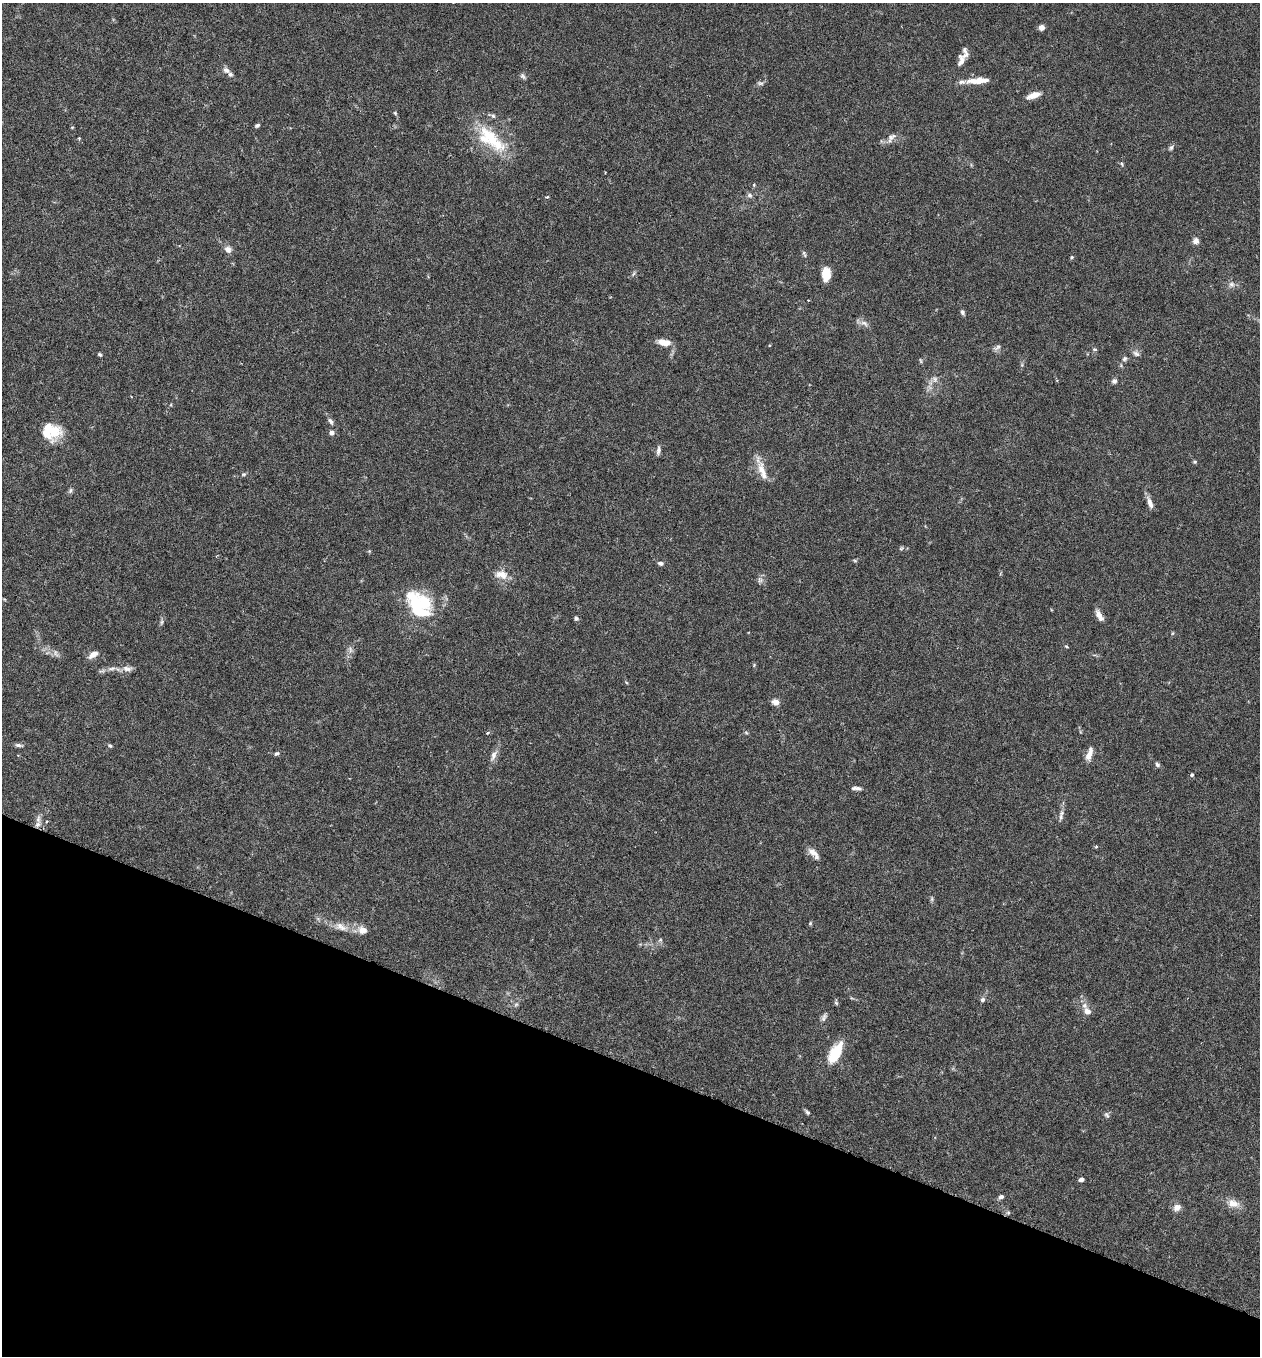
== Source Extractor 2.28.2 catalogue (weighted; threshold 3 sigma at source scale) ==
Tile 15 of 4 x 4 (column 3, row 4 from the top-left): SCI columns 2709-3966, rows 28-1381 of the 5545 x 5468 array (HDU 1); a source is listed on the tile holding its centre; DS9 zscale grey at full resolution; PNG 1262 x 1358 px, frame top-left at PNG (2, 3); no overlay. Shown black and unused: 21% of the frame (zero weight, under 3 of 6 exposures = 3% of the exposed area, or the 3 px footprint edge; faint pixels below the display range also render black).
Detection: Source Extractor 2.28.2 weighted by HDU 2 'WHT'; one run over the whole footprint, this tile lists its part. Background 0.0167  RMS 0.0019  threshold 0.00797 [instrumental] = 3 sigma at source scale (4.09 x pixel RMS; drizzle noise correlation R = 1.36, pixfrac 0.8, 0.05/0.05 arcsec/px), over >= 5 px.
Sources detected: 97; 7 inside a brighter listed object's ellipse — not listed separately; the other 90 listed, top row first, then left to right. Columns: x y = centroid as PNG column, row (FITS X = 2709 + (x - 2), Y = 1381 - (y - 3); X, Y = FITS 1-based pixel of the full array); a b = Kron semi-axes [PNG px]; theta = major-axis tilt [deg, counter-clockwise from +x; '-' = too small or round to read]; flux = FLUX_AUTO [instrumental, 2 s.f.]
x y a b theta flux
1041 27 4 4 - 1.9
961 61 17 8 80 1.2
226 70 10 7 -30 0.74
523 76 9 5 -53 0.4
978 81 24 7 3 2.5
760 83 8 5 -17 0.38
1033 95 15 6 18 1.9
395 113 6 4 -46 0.24
493 116 6 6 - 0.39
257 125 6 4 22 0.32
891 137 16 8 45 1.1
79 138 4 3 - 0.22
491 138 52 16 -47 7.9
1171 147 7 5 62 0.37
1121 164 6 4 -47 0.24
749 195 7 6 - 0.51
547 197 4 3 - 0.25
1196 241 7 7 - 0.83
228 249 9 8 - 0.9
805 255 6 4 -63 0.27
1072 257 5 4 - 0.2
634 274 8 3 71 0.28
826 274 14 8 88 2.6
1231 284 8 8 - 0.68
962 312 7 5 -59 0.39
864 323 12 6 -31 0.79
664 342 15 7 -8 1.9
769 345 4 3 - 0.14
997 347 12 5 29 0.49
1095 349 6 3 -1 0.25
1136 353 10 6 -32 0.56
100 355 4 4 - 0.28
1124 359 7 6 - 0.42
921 361 7 3 -71 0.2
935 379 9 7 -81 0.69
1114 381 7 6 - 0.47
331 421 10 5 -57 0.56
54 432 21 19 10 3.9
331 433 6 5 - 0.66
658 450 11 5 82 0.58
1194 462 5 3 - 0.2
762 471 29 9 -71 2.3
243 474 8 4 8 0.29
70 490 8 5 71 0.36
1150 503 15 6 -71 1
855 561 6 4 -1 0.22
660 563 7 5 -9 0.48
501 574 18 11 -12 1.9
760 580 7 5 -32 0.45
419 604 35 25 -48 11
1099 615 13 6 -60 1.3
576 618 5 5 - 0.37
162 622 7 4 88 0.31
1066 646 4 4 - 0.2
350 650 9 4 -82 0.49
93 655 11 6 33 1.2
112 668 13 4 7 0.78
127 669 15 7 -6 0.97
776 702 7 6 - 1.2
487 733 4 4 - 0.19
746 733 6 4 -3 0.21
18 745 10 5 -12 0.44
110 746 6 4 -17 0.25
1090 752 13 7 84 1
277 753 6 4 28 0.35
493 756 17 7 68 1
1157 765 7 5 -46 0.41
1192 775 4 4 - 0.29
856 788 13 4 -4 0.62
1062 813 9 6 62 0.58
38 819 13 6 -88 0.87
1096 847 4 3 - 0.23
814 853 17 7 -45 1.3
810 923 5 4 - 0.2
341 927 17 9 -31 1.6
362 930 11 9 -11 1.4
660 940 6 4 45 0.26
982 1000 7 6 - 0.43
836 1003 6 5 - 0.26
516 1004 7 4 2 0.3
1087 1011 9 7 -49 1.2
824 1017 12 5 62 0.54
835 1053 26 12 62 4.8
807 1112 7 5 -52 0.33
1106 1115 8 5 -42 0.36
1081 1180 6 4 6 0.51
1001 1197 6 5 - 0.46
1233 1203 17 10 -11 1.8
1177 1207 9 8 - 1
1008 1212 6 4 -19 0.26